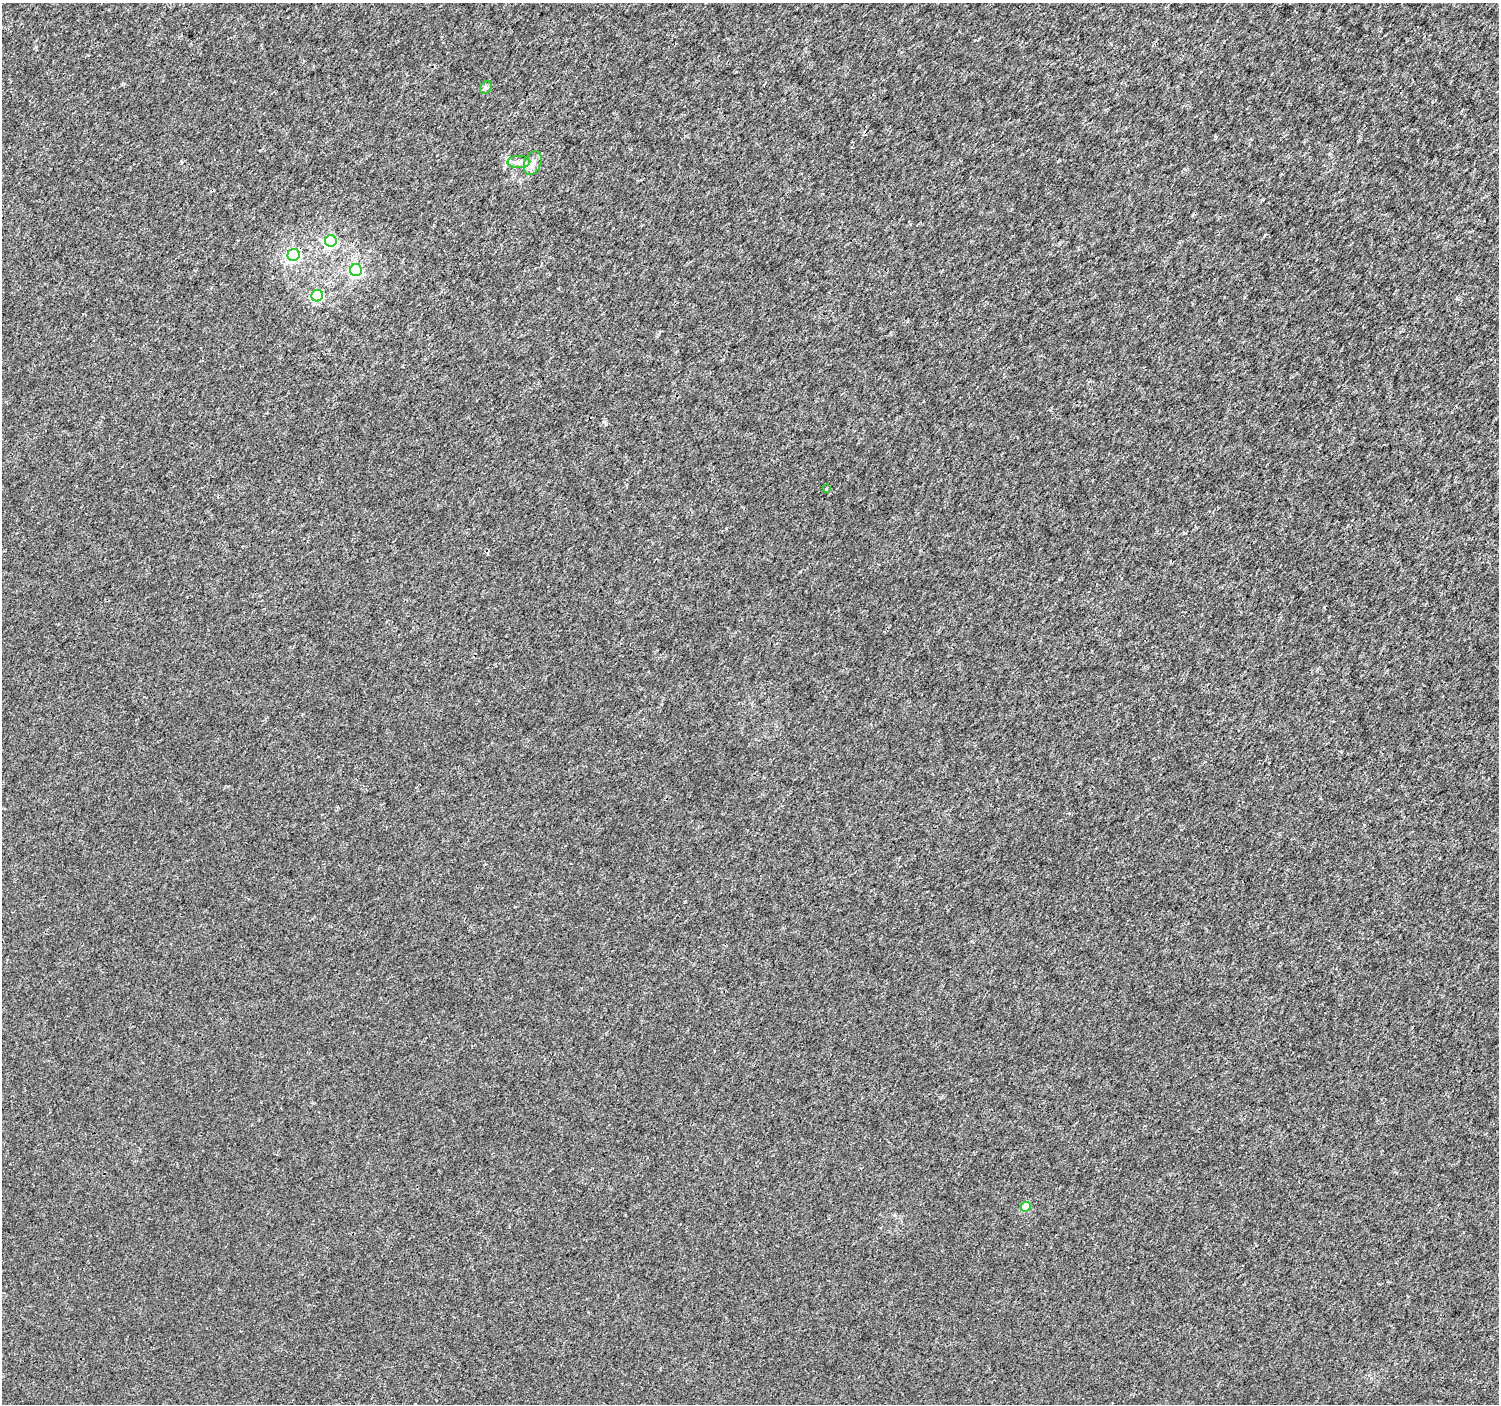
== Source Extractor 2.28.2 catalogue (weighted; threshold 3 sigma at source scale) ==
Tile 10 of 4 x 4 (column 2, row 3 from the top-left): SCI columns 1501-2997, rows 1580-2981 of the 6002 x 6027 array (HDU 1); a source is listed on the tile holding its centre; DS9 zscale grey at full resolution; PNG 1501 x 1406 px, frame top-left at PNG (2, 3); each listed source drawn as its Kron ellipse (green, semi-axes under 4 px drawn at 4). Shown black and unused: <1% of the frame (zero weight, under 3 of 4 exposures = <1% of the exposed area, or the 3 px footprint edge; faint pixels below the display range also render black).
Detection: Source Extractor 2.28.2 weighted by HDU 2 'WHT'; one run over the whole footprint, this tile lists its part. Background 2.69e-04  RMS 0.0018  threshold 0.00826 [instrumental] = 3 sigma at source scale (4.5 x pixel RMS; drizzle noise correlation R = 1.50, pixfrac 1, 0.0396/0.0396 arcsec/px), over >= 5 px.
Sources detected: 10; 1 inside a brighter listed object's ellipse — not listed separately; the other 9 listed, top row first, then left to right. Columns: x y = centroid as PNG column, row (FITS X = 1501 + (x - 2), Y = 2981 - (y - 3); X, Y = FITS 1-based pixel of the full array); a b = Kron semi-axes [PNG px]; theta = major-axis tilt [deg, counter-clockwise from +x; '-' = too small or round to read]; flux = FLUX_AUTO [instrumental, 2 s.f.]
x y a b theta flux
486 87 7 5 53 0.38
519 162 11 6 0 0.92
533 163 12 8 67 1.1
331 241 6 6 - 20
294 255 6 6 - 30
356 270 6 6 - 25
317 296 6 5 - 17
826 489 3 3 - 0.23
1026 1207 5 4 - 4.4
Overlapping masked pixels (flux is a lower limit): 1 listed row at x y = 294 255